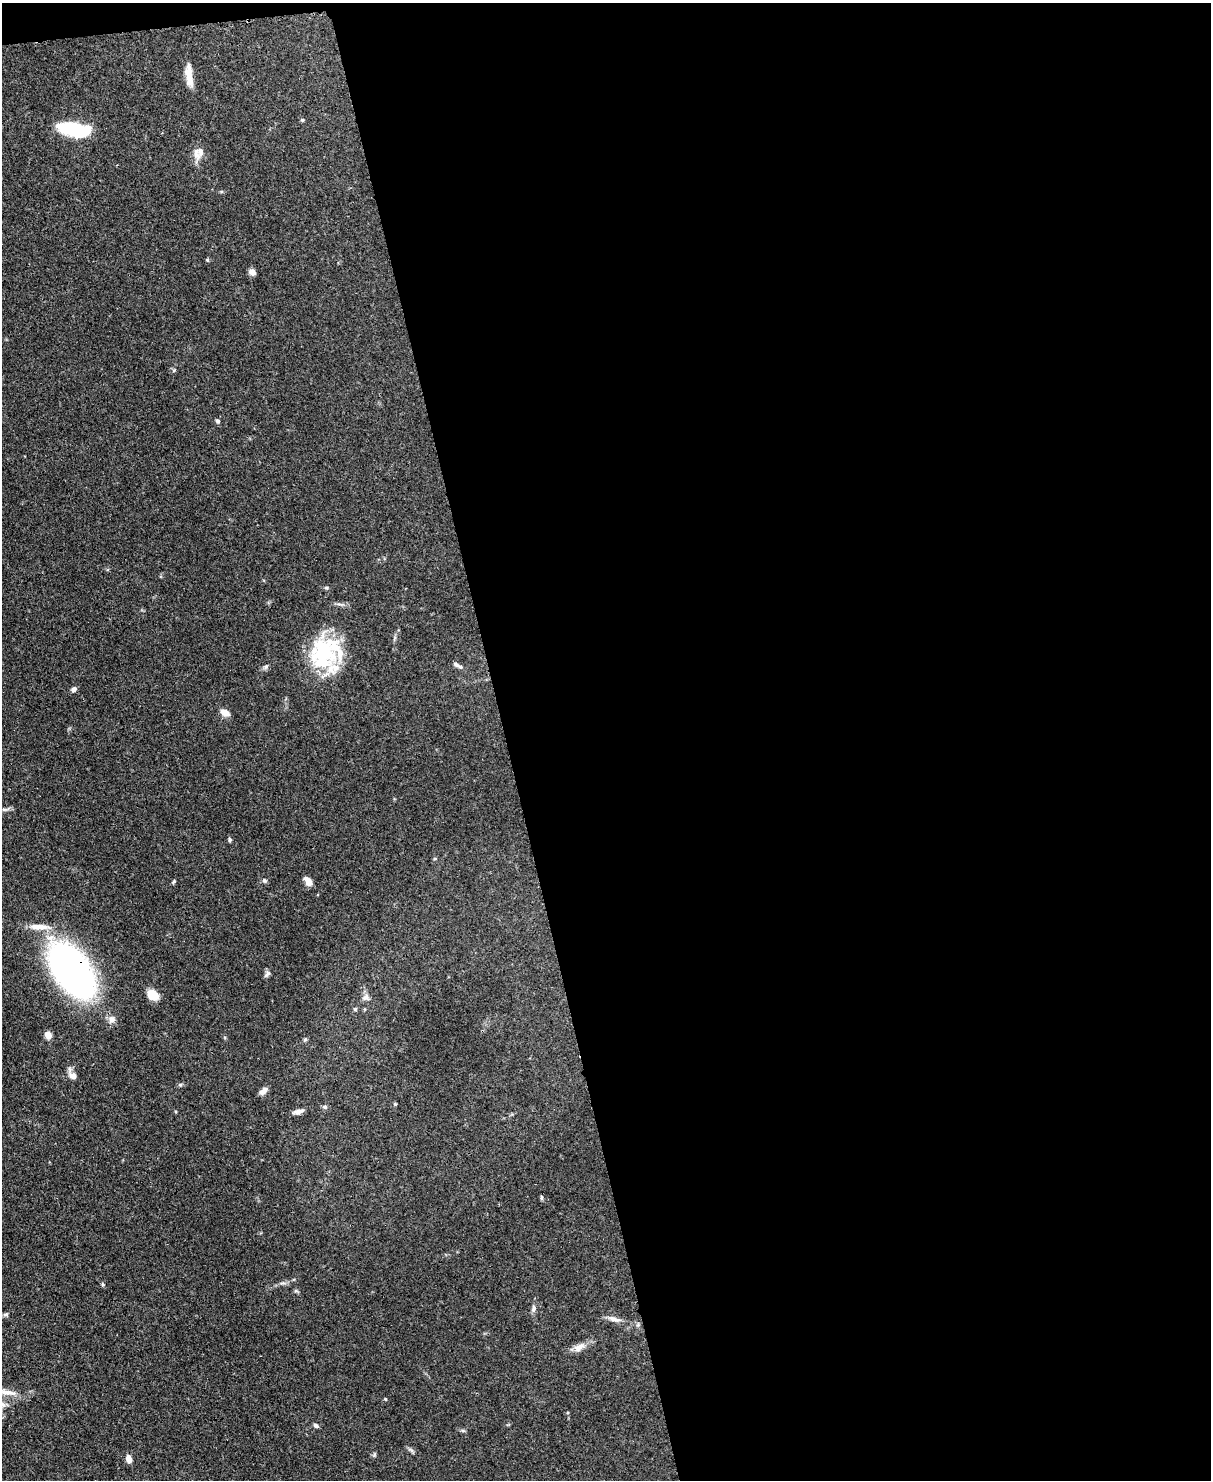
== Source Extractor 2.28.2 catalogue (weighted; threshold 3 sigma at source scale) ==
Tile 4 of 4 x 3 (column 4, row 1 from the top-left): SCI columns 3703-4911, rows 3167-4644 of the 4988 x 4969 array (HDU 1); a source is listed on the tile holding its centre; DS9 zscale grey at full resolution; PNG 1213 x 1482 px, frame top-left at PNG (2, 3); no overlay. Shown black and unused: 59% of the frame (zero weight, under 3 of 4 exposures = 9% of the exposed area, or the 3 px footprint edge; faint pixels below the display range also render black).
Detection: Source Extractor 2.28.2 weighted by HDU 2 'WHT'; one run over the whole footprint, this tile lists its part. Background 0.0719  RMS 0.004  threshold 0.0181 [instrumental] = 3 sigma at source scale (4.5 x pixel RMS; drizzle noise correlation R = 1.50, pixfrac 1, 0.05/0.05 arcsec/px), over >= 5 px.
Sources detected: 48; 1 inside a brighter object's white glare — not listed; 3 inside a brighter listed object's ellipse — not listed separately; the other 44 listed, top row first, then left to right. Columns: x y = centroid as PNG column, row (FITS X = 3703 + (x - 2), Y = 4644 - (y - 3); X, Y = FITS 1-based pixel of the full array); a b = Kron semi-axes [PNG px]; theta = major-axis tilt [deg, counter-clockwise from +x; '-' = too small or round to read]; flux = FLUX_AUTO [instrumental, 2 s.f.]
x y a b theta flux
189 75 27 8 -84 5.4
302 120 5 3 - 0.39
74 129 32 12 -8 23
196 153 20 8 -78 3
252 272 7 6 - 2
218 421 6 5 - 0.8
326 587 6 4 0 0.52
325 651 43 34 -21 32
456 664 8 6 -32 0.98
266 667 7 5 67 0.83
74 689 6 5 - 1.4
225 712 9 6 -32 3.5
5 809 7 4 18 0.86
229 839 5 5 - 0.71
307 879 9 7 -34 1.9
264 880 6 6 - 0.75
174 882 6 4 47 0.51
39 927 29 7 -2 4.8
72 970 47 24 -55 170
267 974 11 5 52 1
152 995 12 9 -35 5.5
366 997 10 8 4 1.6
355 1009 5 5 - 0.55
111 1019 10 9 - 2.2
48 1035 8 7 - 2.5
305 1039 5 5 - 0.52
72 1075 16 8 -59 2.2
180 1085 6 4 1 0.61
263 1091 10 6 45 2.1
395 1104 5 4 - 0.41
325 1107 7 6 - 0.76
298 1111 13 5 14 1.9
541 1197 7 3 -90 0.48
102 1284 6 4 -88 0.48
296 1291 6 4 -17 0.53
533 1309 10 6 85 1.3
5 1314 8 4 9 0.68
614 1319 18 6 -10 2.5
579 1347 17 9 33 3.2
7 1392 24 8 -7 4.4
385 1399 4 3 - 0.34
3 1404 9 6 -62 1.2
316 1425 7 5 -32 0.96
128 1459 9 6 -77 2.3
Overlapping masked pixels (flux is a lower limit): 1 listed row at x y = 72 970